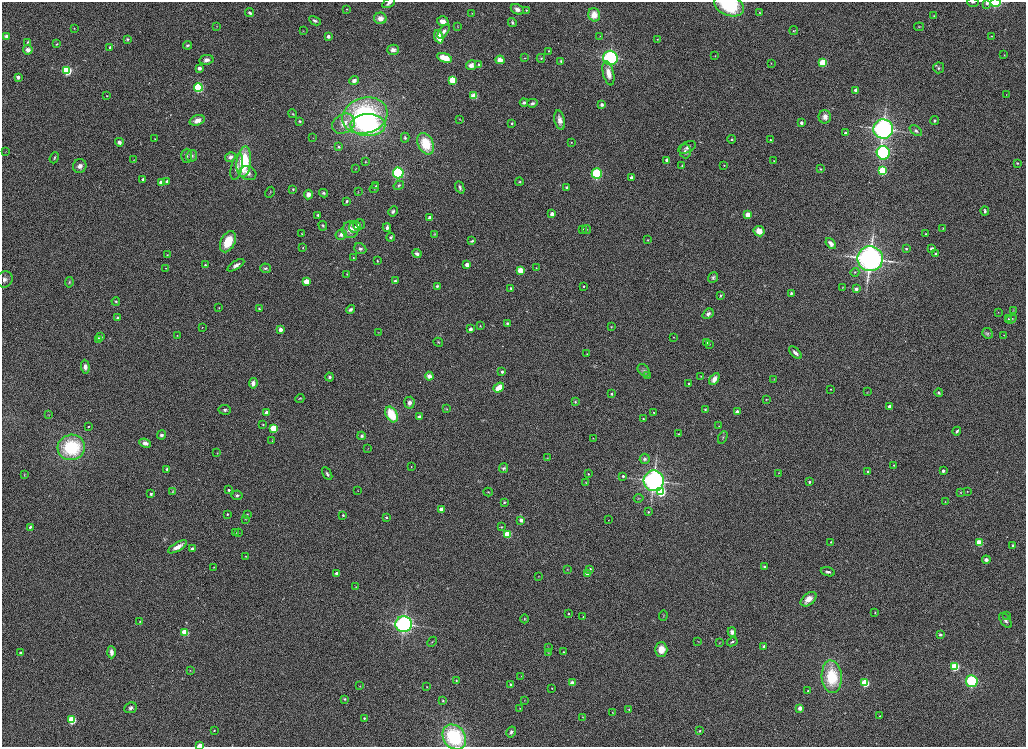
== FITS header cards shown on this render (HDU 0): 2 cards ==
NAXIS1  =                 2048
NAXIS2  =                 1489

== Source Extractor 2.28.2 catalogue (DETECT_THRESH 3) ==
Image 2048 x 1489 px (HDU 0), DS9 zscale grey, zoomed out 1/2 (1 PNG px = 2 x 2 image px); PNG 1028 x 749 px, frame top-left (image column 1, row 1489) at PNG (2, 2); each listed source drawn as its Kron ellipse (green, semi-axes under 4 px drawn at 4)
Background 1160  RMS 5.8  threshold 17.4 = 3 sigma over >= 5 px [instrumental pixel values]
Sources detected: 371; all 371 listed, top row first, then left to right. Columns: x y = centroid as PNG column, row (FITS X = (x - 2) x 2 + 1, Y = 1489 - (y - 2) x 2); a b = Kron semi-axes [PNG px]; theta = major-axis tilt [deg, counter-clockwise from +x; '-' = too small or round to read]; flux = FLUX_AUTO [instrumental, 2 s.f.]
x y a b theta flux
973 2 6 2 -1 860
389 3 7 3 29 3100
987 3 3 3 - 3300
995 3 5 3 - 52000
729 5 15 10 -21 65000
347 9 3 2 - 670
517 9 7 5 -26 5300
526 10 2 2 - 750
760 12 2 2 - 560
250 13 4 3 - 3800
472 13 2 2 - 440
594 15 7 6 - 15000
934 16 3 3 - 900
380 18 6 6 - 9400
315 21 6 3 -27 3000
443 21 6 4 -18 7900
512 22 4 3 - 1800
216 26 3 2 - 620
458 27 3 2 - 550
919 27 5 3 - 970
74 28 2 2 - 730
794 30 4 2 - 750
303 31 3 2 - 460
444 31 8 4 54 4400
7 36 4 3 - 4000
328 36 3 3 - 8200
600 36 2 2 - 410
992 36 4 2 - 930
439 37 7 4 -71 18000
127 39 4 4 - 1500
657 39 4 4 - 1200
28 42 3 3 - 1100
57 44 4 3 - 1000
187 45 4 3 - 1800
110 47 3 3 - 2300
28 50 5 4 - 5900
393 50 6 5 - 6500
548 51 2 2 - 660
1004 55 2 2 - 550
715 56 3 2 - 680
444 58 8 4 -20 22000
524 58 3 2 - 620
541 58 4 4 - 1500
610 58 7 7 - 180000
206 60 7 5 9 6000
500 60 4 4 - 12000
561 61 4 3 - 1500
771 63 3 2 - 450
823 63 3 3 - 89000
479 64 2 2 - 1600
471 65 5 4 - 6900
199 68 3 3 - 10000
939 68 5 5 - 2400
67 70 3 3 - 190000
608 73 12 5 -77 13000
18 77 3 2 - 7300
452 80 3 3 - 84000
354 81 5 4 - 5900
198 87 4 4 - 140000
856 90 3 3 - 11000
1006 95 2 2 - 410
107 96 2 2 - 700
474 96 4 3 - 45000
524 102 4 4 - 2600
532 103 5 3 - 2700
602 105 3 3 - 4500
293 114 4 3 - 1400
365 116 23 17 16 200000
825 117 7 6 - 6100
460 119 3 2 - 510
197 120 8 5 19 8400
560 120 10 5 -78 7400
300 121 3 3 - 1500
935 121 4 3 - 1900
512 123 3 3 - 1200
801 123 3 3 - 2300
344 124 12 9 31 14000
368 125 17 11 0 120000
883 129 10 9 - 340000
916 131 7 4 -38 3100
845 133 3 3 - 4500
313 138 3 2 - 430
405 138 5 4 - 1800
155 139 3 2 - 560
732 139 4 3 - 1400
771 140 4 3 - 1100
119 142 4 4 - 4600
571 142 3 3 - 600
426 144 11 7 -64 35000
339 147 4 3 - 1900
687 147 9 5 25 4100
6 151 3 2 - 380
685 151 7 6 - 5500
883 153 7 6 - 160000
187 156 7 5 89 3500
192 156 6 5 - 3200
230 157 5 4 - 3900
54 158 6 3 68 1700
134 160 3 2 - 390
667 160 3 3 - 8000
365 161 3 3 - 780
774 161 3 2 - 720
244 162 15 7 84 70000
1017 163 3 3 - 1000
724 165 4 3 - 790
80 166 7 6 - 6100
682 166 4 3 - 1200
237 167 13 5 77 5600
356 169 3 2 - 510
821 169 4 3 - 1300
882 171 3 3 - 110000
248 173 9 7 -26 7700
398 173 5 5 - 150000
597 174 5 5 - 110000
632 178 3 3 - 8300
143 179 2 2 - 3900
167 181 3 3 - 3300
519 182 4 3 - 1200
162 183 3 3 - 32000
399 185 5 4 - 1700
376 186 3 3 - 830
460 187 6 3 -69 2700
374 188 5 2 - 980
567 188 3 3 - 2300
293 189 3 3 - 1400
270 192 6 2 62 870
358 192 3 2 - 470
324 193 4 3 - 2300
308 195 5 4 - 6700
347 201 4 3 - 2000
393 211 5 4 - 2800
985 211 4 3 - 2500
552 214 3 3 - 14000
318 215 3 3 - 1700
748 215 3 3 - 31000
430 217 2 2 - 5700
359 225 6 5 - 4200
323 226 5 3 - 1400
355 227 6 5 - 3800
387 228 4 3 - 3800
943 228 3 2 - 580
583 229 3 2 - 830
587 229 4 3 - 1200
350 230 8 8 - 12000
759 231 6 5 - 11000
302 234 4 2 - 830
341 234 5 5 - 4800
435 234 4 4 - 940
925 234 2 2 - 570
391 237 4 3 - 1500
648 240 3 3 - 740
472 241 4 3 - 1500
228 242 11 7 63 32000
831 243 6 4 -50 7600
303 248 3 2 - 670
360 249 6 5 - 3200
906 249 3 3 - 1600
932 249 3 3 - 8000
417 254 5 4 - 3600
936 254 2 2 - 4400
167 255 4 4 - 1300
353 257 3 2 - 730
870 259 12 12 - 530000
377 260 2 2 - 640
205 265 4 3 - 1700
236 265 9 4 32 5100
467 265 3 3 - 14000
166 268 2 2 - 480
265 268 5 5 - 2400
536 268 2 2 - 680
520 270 3 3 - 40000
855 272 4 3 - 1400
347 274 2 2 - 660
713 277 5 4 - 2400
4 279 8 7 - 5700
306 281 3 3 - 27000
395 281 4 3 - 2500
69 282 5 3 - 1500
437 286 3 2 - 1500
584 286 2 2 - 1200
843 287 4 2 - 680
511 288 3 3 - 1300
856 289 2 2 - 5800
791 293 4 3 - 1600
721 296 4 3 - 1600
116 301 4 3 - 1300
219 308 2 2 - 650
259 309 4 3 - 1700
350 309 4 3 - 3000
1013 311 4 2 - 870
998 312 2 2 - 380
708 314 6 4 36 3700
117 318 3 3 - 2000
1008 319 4 3 - 910
1011 319 5 4 - 1800
507 323 4 4 - 1800
480 326 3 2 - 620
202 327 3 2 - 520
611 327 3 2 - 690
470 329 2 2 - 6800
280 330 3 3 - 10000
378 332 3 2 - 460
988 333 5 5 - 2300
177 335 2 2 - 490
1004 335 3 2 - 410
101 337 3 2 - 1500
674 337 2 2 - 520
98 339 3 3 - 11000
438 342 4 3 - 1200
707 342 3 3 - 1500
709 344 3 2 - 560
795 353 8 4 -44 5300
587 354 2 2 - 620
85 367 7 4 -86 5600
644 370 7 5 -45 2600
502 372 2 2 - 3000
647 375 3 3 - 920
429 376 4 4 - 6300
330 377 4 4 - 3200
701 377 4 3 - 790
714 379 7 4 60 9000
774 379 3 2 - 510
253 383 5 4 - 7500
689 384 2 2 - 1500
499 388 6 4 37 19000
831 389 2 1 - 590
867 392 3 3 - 760
939 393 4 3 - 1500
611 394 2 2 - 2200
300 398 5 3 - 1200
766 399 3 3 - 690
575 402 3 3 - 1300
409 403 6 5 - 4600
889 406 2 2 - 4800
446 409 3 3 - 850
705 409 3 3 - 1200
225 410 6 5 - 2900
654 412 2 2 - 480
737 412 3 2 - 8000
267 413 3 3 - 19000
391 414 8 5 -62 38000
49 415 3 2 - 440
419 417 3 3 - 10000
643 419 2 2 - 1000
263 425 4 3 - 1000
719 426 3 2 - 630
88 427 2 2 - 740
273 428 3 3 - 82000
957 431 4 3 - 2200
678 434 4 3 - 1100
161 435 4 4 - 3300
362 436 4 4 - 2200
723 437 7 4 65 1800
593 438 2 2 - 440
272 441 3 3 - 810
145 443 6 4 -22 5000
71 447 14 12 14 87000
368 449 3 2 - 420
217 453 4 3 - 690
547 458 3 3 - 740
645 459 5 5 - 2200
894 465 2 2 - 580
411 466 2 2 - 550
504 468 5 4 - 2200
167 469 4 4 - 2400
943 471 2 2 - 5500
867 472 2 2 - 1900
778 473 2 2 - 410
327 474 7 4 -58 2900
588 474 3 2 - 1200
24 475 3 3 - 680
623 476 3 2 - 2500
654 481 10 10 - 340000
809 482 2 2 - 2900
586 483 2 2 - 500
229 490 3 3 - 2700
358 490 3 2 - 430
172 491 4 3 - 1000
967 491 2 2 - 440
488 492 5 2 - 980
661 492 4 4 - 110000
961 492 3 2 - 610
151 494 2 2 - 2800
237 495 5 5 - 2600
639 498 5 2 - 720
504 502 3 3 - 1100
945 502 3 2 - 510
441 509 3 3 - 3900
648 512 3 3 - 1400
227 514 2 2 - 1400
247 514 3 3 - 890
343 515 2 2 - 1600
386 517 2 2 - 1700
245 519 3 2 - 550
521 520 3 2 - 7300
608 520 2 2 - 330
30 527 2 2 - 2600
501 527 3 3 - 840
238 532 2 1 - 320
236 533 2 2 - 500
508 534 3 3 - 73000
831 542 3 3 - 990
979 543 3 3 - 60000
1013 545 2 2 - 1900
177 547 10 4 29 9900
192 549 3 2 - 8100
246 556 3 2 - 680
986 560 4 4 - 3600
214 567 2 2 - 480
764 567 3 3 - 1800
590 569 3 2 - 1700
567 570 3 3 - 770
828 572 7 3 -17 3100
337 573 2 2 - 7100
587 573 3 3 - 13000
538 576 2 2 - 450
356 587 3 2 - 450
809 599 9 5 40 13000
875 613 3 2 - 640
568 614 2 2 - 980
1007 615 3 2 - 370
663 616 5 2 - 930
583 617 2 2 - 440
524 619 4 2 - 900
1005 620 8 4 -53 3400
140 621 2 2 - 590
404 624 8 8 - 290000
185 632 3 3 - 67000
732 632 5 4 - 5600
940 634 4 4 - 2200
698 641 3 2 - 490
432 642 5 2 - 1100
732 642 5 3 - 1700
720 643 3 2 - 630
764 647 3 2 - 7600
548 648 3 2 - 550
661 649 7 6 - 14000
111 652 6 4 -88 5600
564 652 2 2 - 1100
21 653 2 2 - 5400
548 653 3 2 - 590
955 667 3 3 - 120000
190 671 3 3 - 660
521 676 3 2 - 330
832 677 16 10 -85 61000
456 680 4 3 - 940
972 681 6 6 - 110000
572 683 3 3 - 12000
865 683 3 3 - 110000
511 684 3 2 - 1400
360 686 3 2 - 470
427 687 2 2 - 640
552 688 2 2 - 740
808 691 3 2 - 1100
345 699 4 3 - 1200
443 700 3 2 - 1100
525 700 3 2 - 500
130 708 6 5 - 3300
520 708 3 2 - 550
800 708 3 3 - 13000
629 710 3 3 - 940
612 712 3 2 - 780
880 716 3 2 - 580
583 717 3 2 - 690
364 718 2 2 - 1800
72 720 3 3 - 120000
214 730 2 2 - 980
700 731 3 3 - 1600
511 732 6 4 58 3100
454 737 13 11 -53 91000
200 746 3 2 - 28000
At the frame edge (FLAGS 8, measured only in part): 6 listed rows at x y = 973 2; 389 3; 987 3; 995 3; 729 5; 200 746